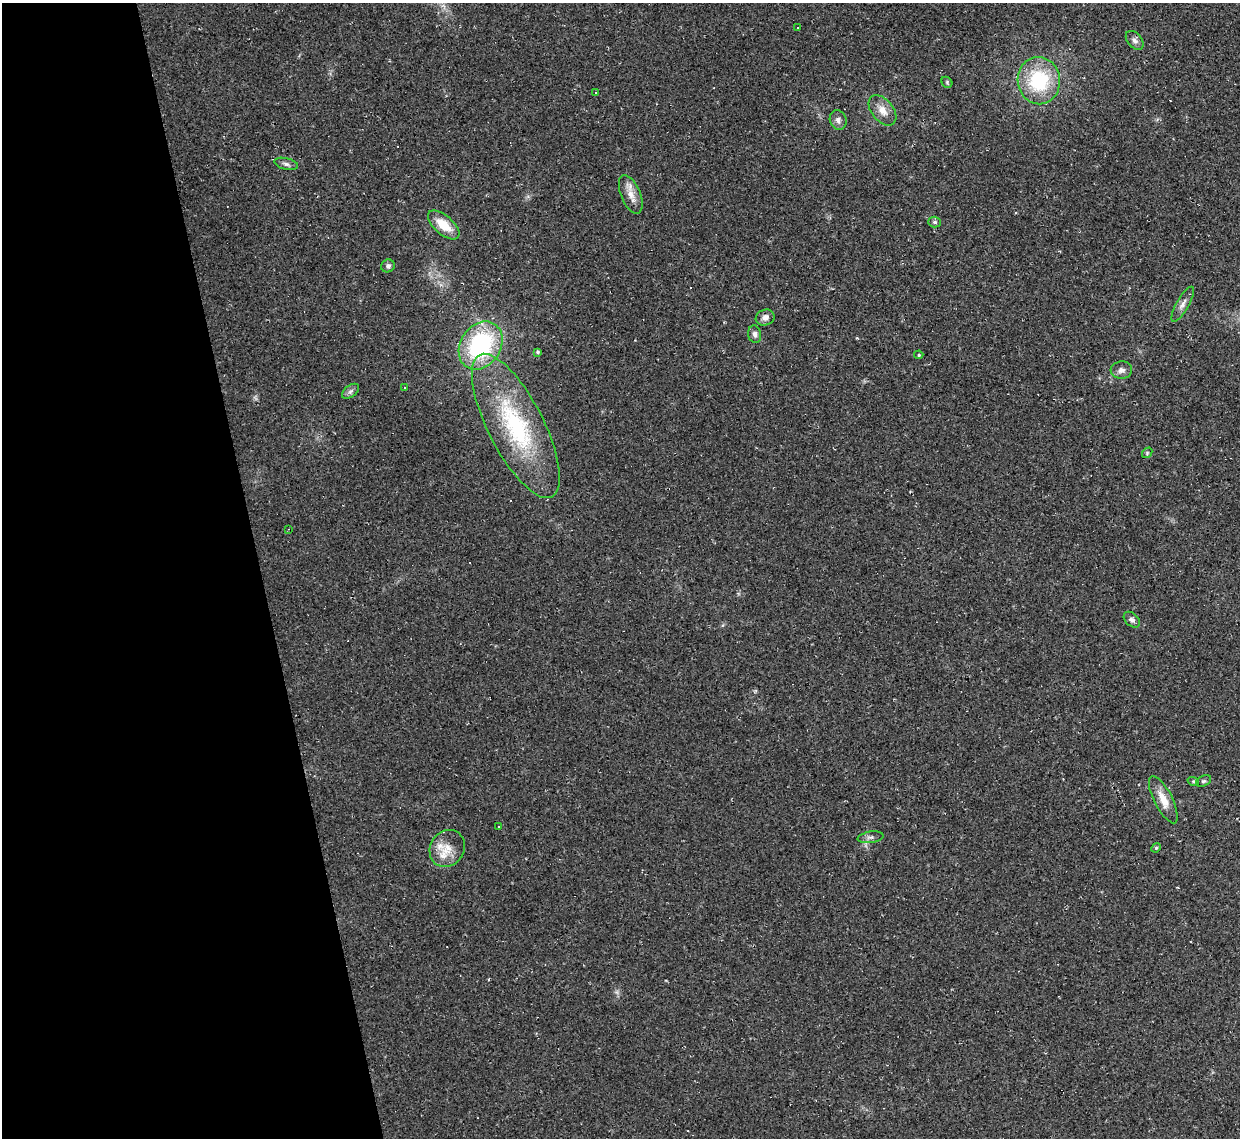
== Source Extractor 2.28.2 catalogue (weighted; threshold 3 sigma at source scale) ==
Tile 5 of 4 x 4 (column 1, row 2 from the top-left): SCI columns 1-1238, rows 2411-3546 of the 4953 x 4933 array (HDU 1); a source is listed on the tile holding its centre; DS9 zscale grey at full resolution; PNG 1242 x 1140 px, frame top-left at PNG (2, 3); each listed source drawn as its Kron ellipse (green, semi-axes under 4 px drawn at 4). Shown black and unused: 21% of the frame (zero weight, under 2 of 3 exposures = <1% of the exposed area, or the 3 px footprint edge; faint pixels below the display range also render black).
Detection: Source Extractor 2.28.2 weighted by HDU 2 'WHT'; one run over the whole footprint, this tile lists its part. Background 0.0341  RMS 0.0064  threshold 0.0287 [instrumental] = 3 sigma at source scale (4.5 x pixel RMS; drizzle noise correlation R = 1.50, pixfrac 1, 0.05/0.05 arcsec/px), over >= 5 px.
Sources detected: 37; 3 cosmic-ray / hot-pixel residue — neither listed nor drawn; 2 inside a brighter listed object's ellipse — not listed separately; the other 32 listed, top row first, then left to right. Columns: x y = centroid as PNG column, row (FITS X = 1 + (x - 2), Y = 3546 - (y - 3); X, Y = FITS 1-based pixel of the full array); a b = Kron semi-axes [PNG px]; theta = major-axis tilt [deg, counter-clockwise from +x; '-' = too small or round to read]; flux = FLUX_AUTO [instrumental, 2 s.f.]
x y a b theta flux
798 27 3 2 - 0.61
1135 40 11 7 -49 2.7
1039 81 24 21 -83 41
947 82 6 5 - 0.87
596 92 3 3 - 1.1
883 110 17 11 -51 7
838 120 10 8 -69 2.8
286 164 12 5 -14 2.3
631 194 20 9 -67 6.9
935 222 6 5 - 1.2
444 225 19 9 -40 13
388 266 7 6 - 1.9
1183 304 20 6 60 3.6
765 317 9 7 20 3.5
755 334 9 6 -79 2.3
481 345 26 20 56 76
538 352 4 3 - 0.98
919 355 4 4 - 0.83
1121 370 11 8 4 3
404 387 2 2 - 0.44
350 391 10 6 38 1.9
516 426 80 27 -63 76
1147 453 6 4 49 0.91
288 529 3 2 - 0.36
1132 620 9 6 -42 2.2
1193 781 6 3 -19 0.74
1203 781 8 5 26 1.2
1163 800 26 9 -63 9.5
498 826 3 2 - 0.45
871 837 13 5 9 2.3
447 848 19 17 55 10
1156 848 5 4 - 0.81